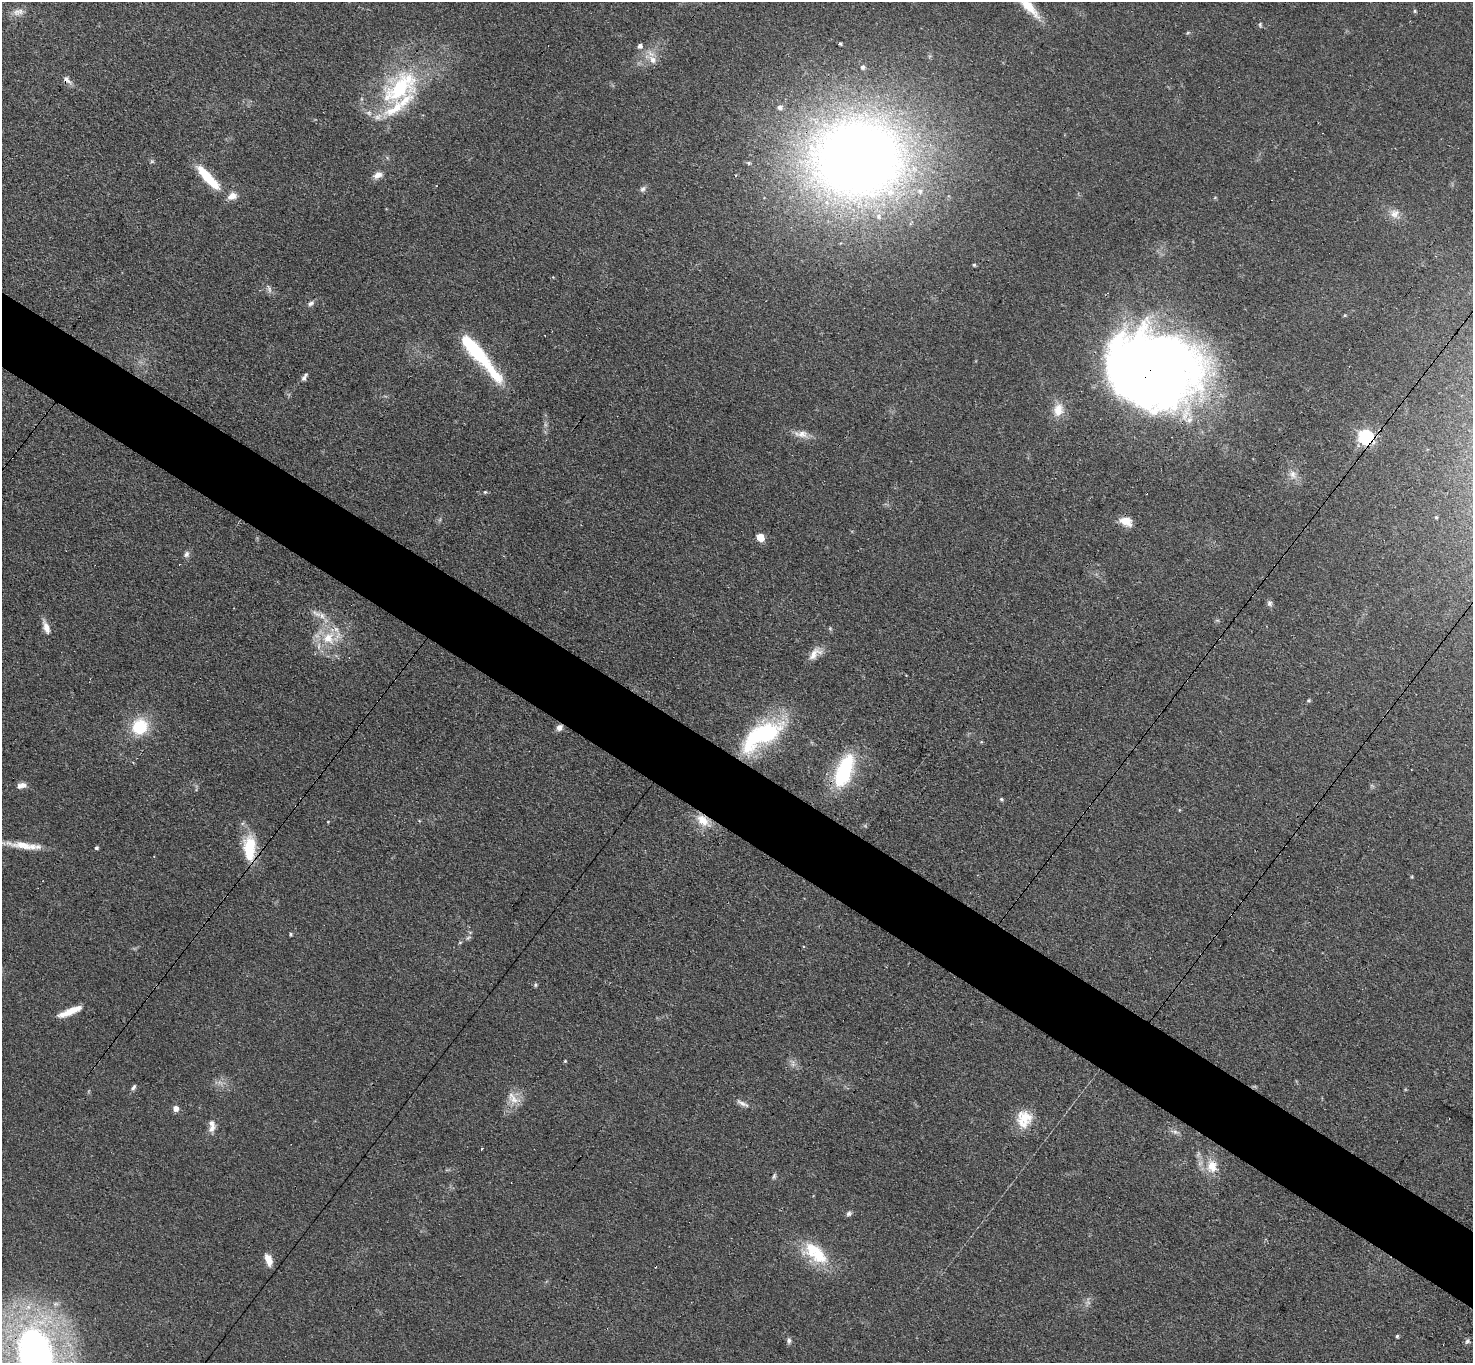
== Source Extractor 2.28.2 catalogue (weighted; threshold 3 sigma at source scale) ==
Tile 6 of 4 x 4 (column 2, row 2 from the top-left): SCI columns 1518-2988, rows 3034-4394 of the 6061 x 6051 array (HDU 1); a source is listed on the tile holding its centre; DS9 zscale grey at full resolution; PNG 1475 x 1365 px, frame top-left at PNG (2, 2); no overlay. Shown black and unused: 6% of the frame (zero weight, under 3 of 4 exposures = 1% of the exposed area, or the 3 px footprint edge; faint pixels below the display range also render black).
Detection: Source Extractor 2.28.2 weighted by HDU 2 'WHT'; one run over the whole footprint, this tile lists its part. Background 0.12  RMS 0.0068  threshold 0.0307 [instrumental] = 3 sigma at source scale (4.5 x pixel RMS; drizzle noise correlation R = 1.50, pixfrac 1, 0.05/0.05 arcsec/px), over >= 5 px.
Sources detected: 89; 1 too faint to see at this stretch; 2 cosmic-ray / hot-pixel residue — not listed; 10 inside a brighter listed object's ellipse — not listed separately; the other 76 listed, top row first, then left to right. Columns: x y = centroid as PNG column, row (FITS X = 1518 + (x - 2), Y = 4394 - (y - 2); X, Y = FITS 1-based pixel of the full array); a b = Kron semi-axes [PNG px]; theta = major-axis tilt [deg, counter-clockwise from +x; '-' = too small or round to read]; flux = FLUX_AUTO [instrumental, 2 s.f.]
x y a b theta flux
1028 6 41 10 -48 18
1415 11 5 4 - 1
18 12 17 9 11 4.9
1260 25 7 5 78 1.2
1188 32 6 4 20 0.8
840 43 3 3 - 1.1
640 46 6 5 - 2.3
653 60 12 8 -47 5.8
862 67 5 5 - 1.7
67 80 13 6 -39 3.9
400 87 60 31 43 83
858 158 105 88 2 740
749 163 5 5 - 1.1
378 175 13 8 22 4.4
736 175 4 3 - 0.73
206 176 28 10 -48 22
643 189 8 7 - 2.1
232 196 12 9 23 5.7
1394 214 14 12 37 5.9
974 265 4 4 - 0.89
269 288 10 5 -66 2.3
311 303 9 5 38 2.1
1345 315 5 4 - 0.78
474 349 49 13 -48 50
1151 371 87 70 -8 780
304 378 8 6 71 2
1058 410 19 13 78 10
801 434 21 9 -8 6.7
1366 437 7 6 - 150
1293 475 14 9 -61 5.2
485 492 5 4 - 0.8
1436 517 4 4 - 0.82
1126 522 15 11 -25 8.1
760 537 5 5 - 19
186 554 9 6 61 2.2
1270 603 9 7 -75 1.9
322 616 13 7 -52 4.9
46 628 15 7 -71 6
329 638 20 18 61 21
815 654 20 10 42 7.2
1308 700 5 5 - 0.99
140 727 18 16 62 28
559 728 9 6 48 3.3
762 735 53 22 32 83
981 742 4 3 - 0.62
844 770 38 17 70 56
21 785 12 7 12 3.8
1001 799 6 4 -33 1
703 821 20 12 -41 12
328 822 3 3 - 0.48
23 845 44 8 -7 14
96 848 4 4 - 1.3
250 848 31 14 -89 28
291 934 5 4 - 0.86
460 942 6 3 20 0.76
535 985 6 5 - 1.1
70 1011 30 7 23 12
565 1061 4 4 - 0.68
793 1063 12 4 85 2.2
133 1088 9 5 52 1.7
512 1098 21 10 -49 8
742 1103 20 5 -28 3.5
176 1109 6 6 - 4.3
1025 1118 23 20 23 17
212 1128 11 9 72 4
1175 1132 12 5 -18 2.5
482 1149 2 2 - 0.84
1212 1166 19 16 -81 13
774 1176 8 5 75 1.4
849 1214 7 6 - 1.8
815 1253 39 20 -39 32
268 1260 13 7 -70 7.4
1397 1336 4 4 - 1.1
789 1340 8 5 90 1.9
1467 1341 7 5 46 1.6
35 1354 45 28 -78 370
Overlapping masked pixels (flux is a lower limit): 8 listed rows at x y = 67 80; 858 158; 1151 371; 1366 437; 559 728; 703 821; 250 848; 35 1354
Isophote crosses this tile's border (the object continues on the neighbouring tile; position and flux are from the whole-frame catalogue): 2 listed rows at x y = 1028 6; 35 1354